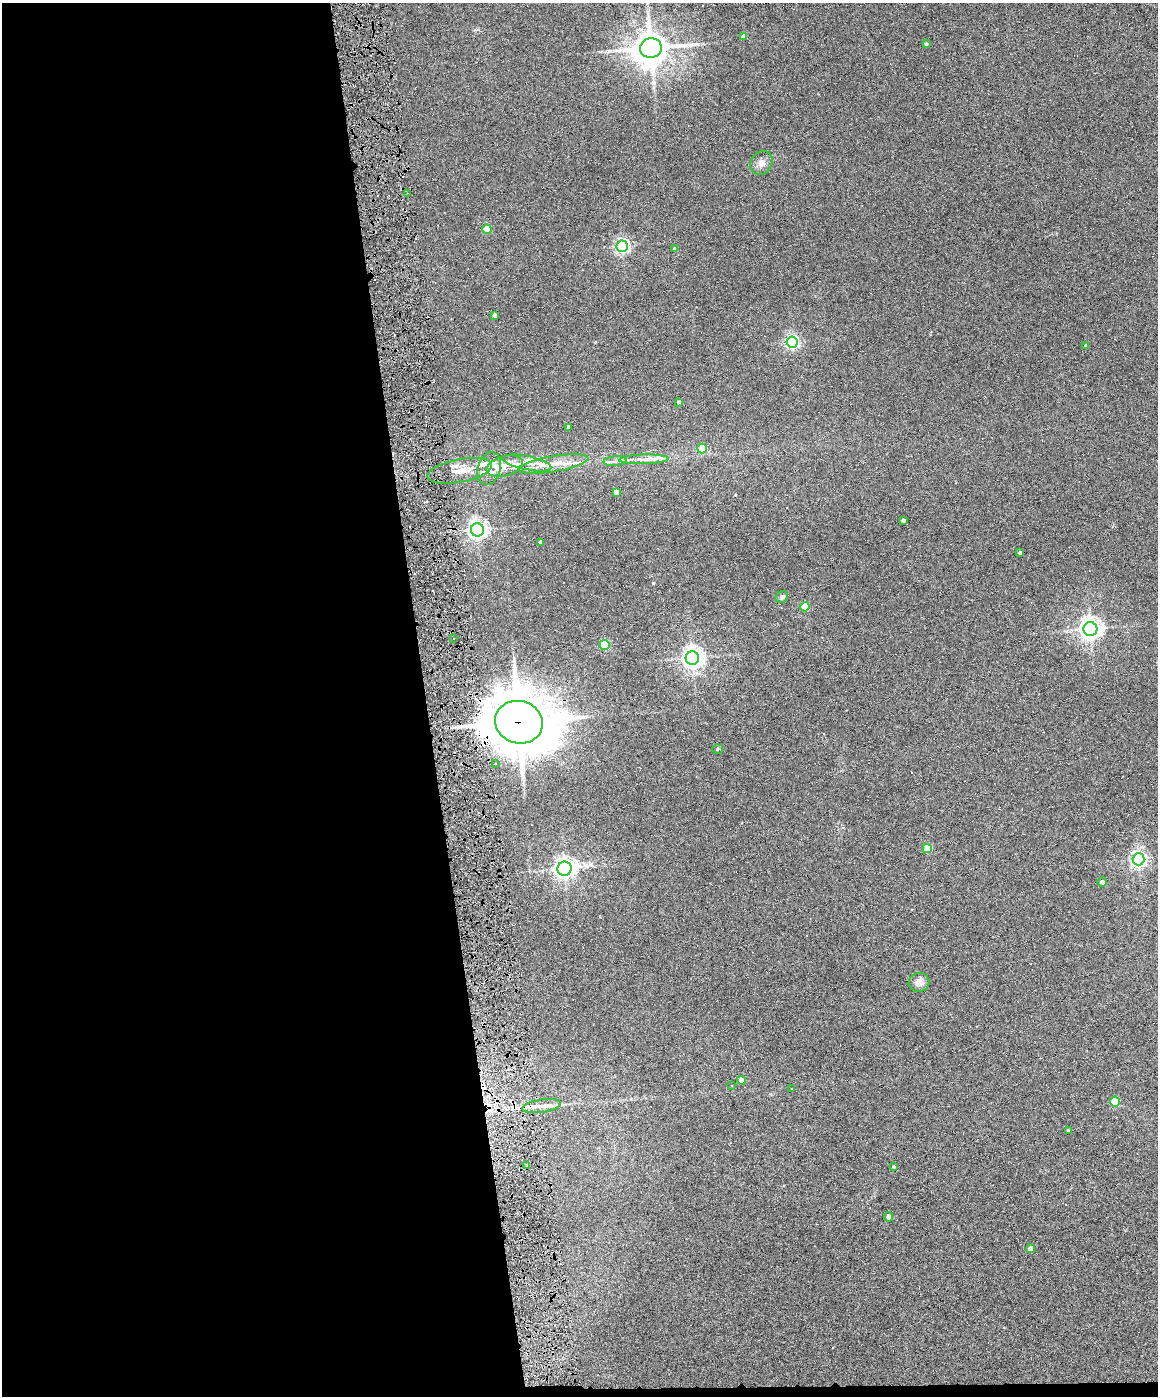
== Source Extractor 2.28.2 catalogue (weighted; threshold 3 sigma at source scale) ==
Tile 9 of 4 x 3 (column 1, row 3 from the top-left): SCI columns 1-1156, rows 238-1631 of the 4622 x 4551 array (HDU 1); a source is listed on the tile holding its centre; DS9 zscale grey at full resolution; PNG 1160 x 1398 px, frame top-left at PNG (2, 3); each listed source drawn as its Kron ellipse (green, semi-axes under 4 px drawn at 4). Shown black and unused: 37% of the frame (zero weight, under 6 of 12 exposures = <1% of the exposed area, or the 3 px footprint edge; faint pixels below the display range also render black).
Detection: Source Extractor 2.28.2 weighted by HDU 2 'WHT'; one run over the whole footprint, this tile lists its part. Background 0.0669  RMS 0.0034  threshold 0.0138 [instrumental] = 3 sigma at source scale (4.09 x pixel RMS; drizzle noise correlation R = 1.36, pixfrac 0.8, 0.05/0.05 arcsec/px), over >= 5 px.
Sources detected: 73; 19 cosmic-ray / hot-pixel residue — neither listed nor drawn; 4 inside a brighter listed object's ellipse — not listed separately; the other 50 listed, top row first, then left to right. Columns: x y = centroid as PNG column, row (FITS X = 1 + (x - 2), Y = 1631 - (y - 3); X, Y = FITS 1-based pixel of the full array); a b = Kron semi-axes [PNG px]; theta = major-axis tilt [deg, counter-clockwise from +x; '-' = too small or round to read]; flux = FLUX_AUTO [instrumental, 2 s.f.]
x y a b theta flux
744 36 4 4 - 1.5
926 44 4 3 - 0.44
651 48 11 10 - 620
761 163 12 10 57 2.1
407 193 4 3 - 0.31
487 229 4 4 - 6.3
622 246 6 5 - 70
675 249 4 4 - 1.4
495 315 4 3 - 1
792 342 5 5 - 65
1086 346 4 4 - 0.91
679 402 4 4 - 0.52
569 427 4 3 - 0.69
702 448 5 4 - 10
644 459 25 5 2 2.7
615 461 11 5 6 1.3
527 463 25 7 -12 3.8
553 464 35 8 9 5.8
505 466 19 10 15 3.9
489 469 17 11 72 5.1
460 471 33 11 11 4.9
616 492 4 4 - 1.6
903 520 4 3 - 0.71
477 530 7 6 - 140
541 542 4 4 - 1.2
1020 553 3 3 - 0.73
782 597 7 5 33 0.91
805 607 4 4 - 9.7
1090 629 7 7 - 220
454 638 3 2 - 0.41
604 645 5 5 - 17
692 658 7 6 - 200
519 722 24 21 -15 1600
717 749 5 5 - 0.41
496 764 3 3 - 0.35
927 849 4 4 - 9.9
1138 859 6 6 - 98
565 869 7 7 - 190
1102 882 4 4 - 1.1
919 982 10 9 - 2.3
741 1080 4 4 - 2.4
732 1086 3 3 - 0.26
792 1088 2 2 - 0.23
1115 1102 5 5 - 14
541 1106 19 6 8 2.7
1068 1130 4 4 - 0.5
527 1165 3 3 - 0.43
894 1167 4 3 - 0.35
888 1217 5 4 - 1.4
1031 1249 4 4 - 2.1
Overlapping masked pixels (flux is a lower limit): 2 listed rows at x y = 519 722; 541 1106
Unlisted compact peaks at least as high as the median listed source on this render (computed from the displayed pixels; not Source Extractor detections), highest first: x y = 653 583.